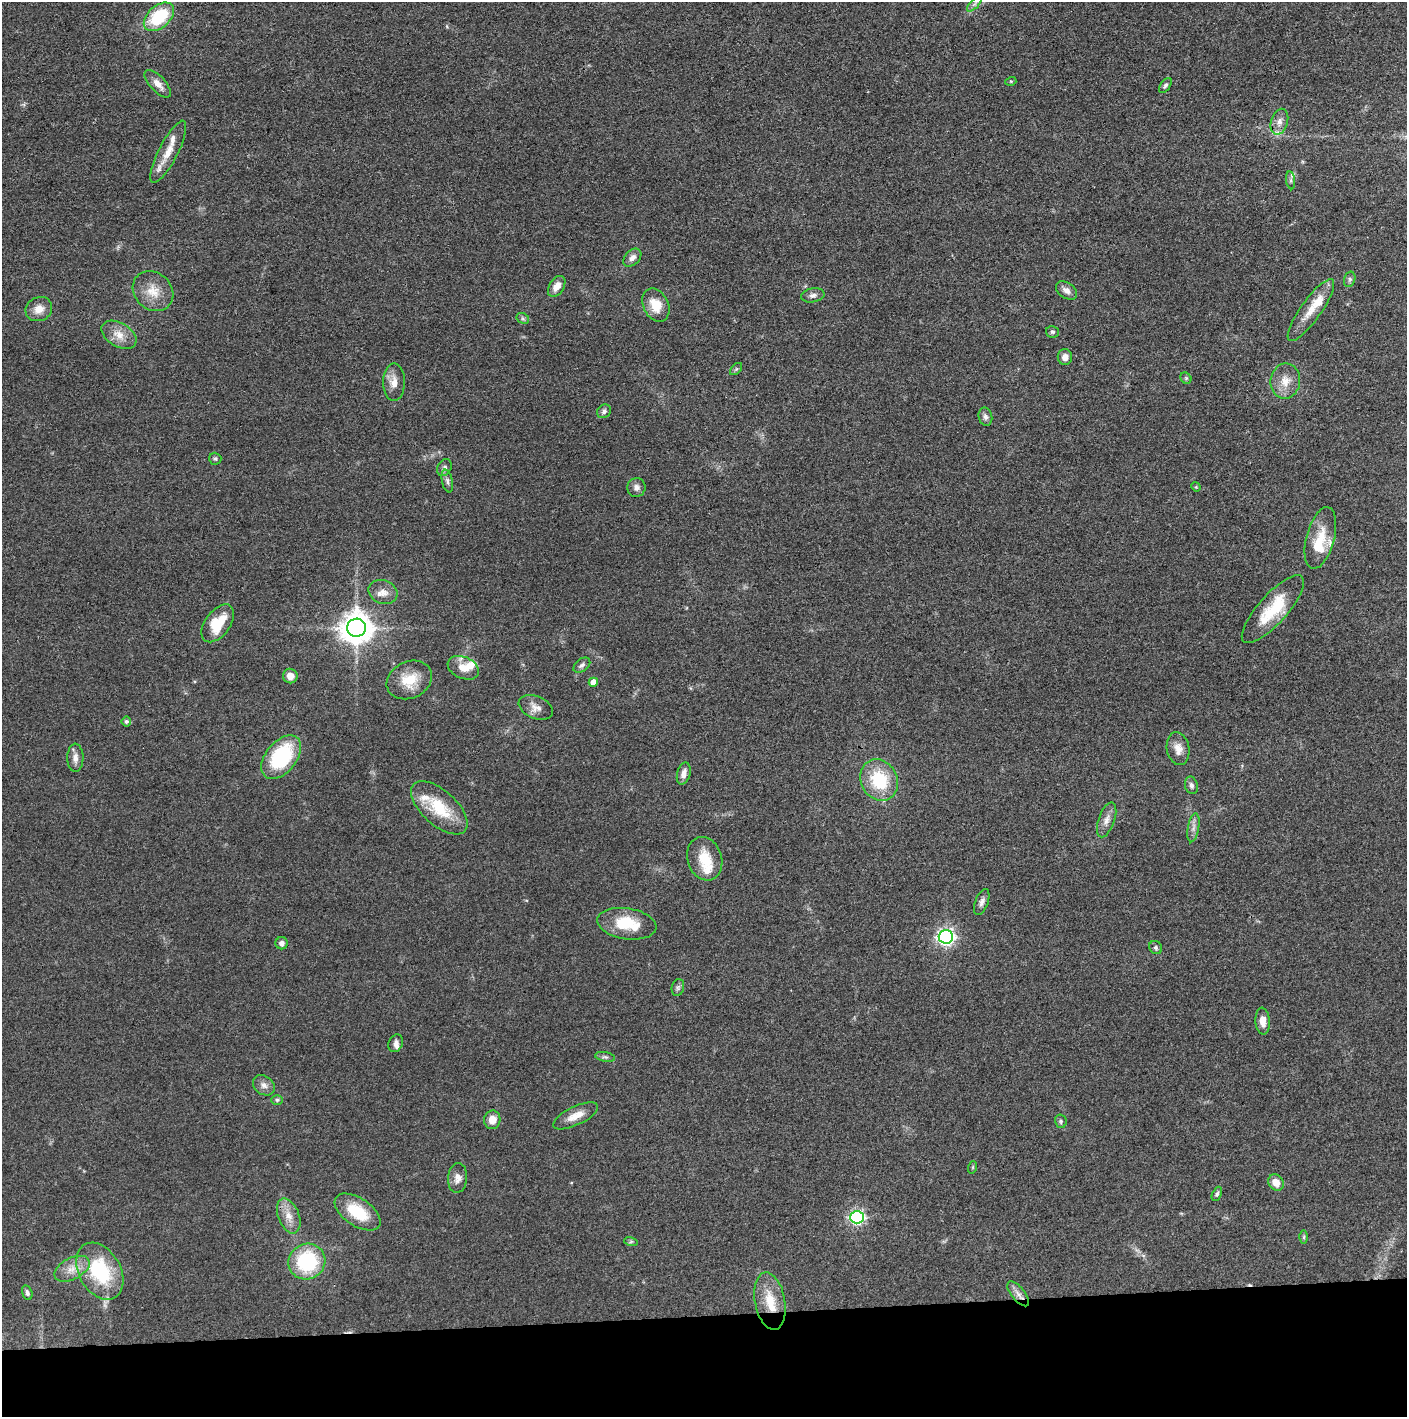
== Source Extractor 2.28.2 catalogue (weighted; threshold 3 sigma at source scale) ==
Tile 8 of 3 x 3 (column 2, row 3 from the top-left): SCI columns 1412-2816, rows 6-1420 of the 4228 x 4255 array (HDU 1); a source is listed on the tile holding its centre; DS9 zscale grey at full resolution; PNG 1409 x 1419 px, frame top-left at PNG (2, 2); each listed source drawn as its Kron ellipse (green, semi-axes under 4 px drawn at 4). Shown black and unused: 7% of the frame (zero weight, under 3 of 4 exposures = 1% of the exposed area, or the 3 px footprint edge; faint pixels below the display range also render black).
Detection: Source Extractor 2.28.2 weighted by HDU 2 'WHT'; one run over the whole footprint, this tile lists its part. Background 0.0512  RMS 0.0064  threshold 0.0289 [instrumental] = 3 sigma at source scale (4.5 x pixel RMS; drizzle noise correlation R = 1.50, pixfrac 1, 0.05/0.05 arcsec/px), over >= 5 px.
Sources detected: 94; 1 cosmic-ray / hot-pixel residue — neither listed nor drawn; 10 inside a brighter listed object's ellipse — not listed separately; the other 83 listed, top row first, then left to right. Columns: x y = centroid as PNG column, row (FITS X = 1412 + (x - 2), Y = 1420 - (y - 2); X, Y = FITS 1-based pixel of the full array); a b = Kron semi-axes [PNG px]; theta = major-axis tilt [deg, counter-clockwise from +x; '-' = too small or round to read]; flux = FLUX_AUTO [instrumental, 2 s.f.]
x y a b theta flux
974 4 9 3 45 1.4
159 17 18 11 41 35
1011 81 5 3 - 0.63
158 84 17 7 -47 5.1
1165 85 8 5 54 1.3
1279 122 13 8 74 4.3
168 152 34 9 63 11
1291 180 9 4 -82 1.5
632 258 10 7 45 3.1
1350 279 8 5 73 1.4
557 286 11 7 57 5.6
153 291 22 18 -43 12
1067 291 12 7 -34 3.8
813 295 12 7 11 2.6
656 305 17 12 -64 12
39 309 14 11 28 6.7
1311 310 37 10 55 12
523 318 7 5 -30 1.1
1052 332 6 5 - 1.3
119 335 19 11 -31 8.2
1065 357 8 7 - 4
736 369 7 4 45 1.1
1186 378 6 5 - 0.95
1285 381 18 15 82 9.2
394 382 18 11 90 6.4
604 411 7 6 - 1.9
985 417 9 6 -77 2.2
215 459 6 6 - 1.2
444 468 9 6 60 2.1
447 481 11 5 -78 2.1
636 487 9 9 - 3
1196 487 5 4 - 0.68
1320 538 32 14 75 16
383 592 15 11 -23 5.8
1273 609 44 14 48 27
218 623 21 12 53 19
356 628 9 9 - 1100
582 665 9 6 38 1.9
463 668 16 11 -23 8.2
290 676 7 7 - 4.3
409 680 23 18 25 16
593 682 4 4 - 5.8
536 707 18 11 -23 5.3
126 721 5 5 - 1.4
1178 749 17 11 -79 6
281 757 25 15 51 52
75 758 14 8 89 4
684 774 11 6 75 4.1
879 780 21 18 -62 30
1191 785 9 6 -76 2
439 808 35 17 -42 27
1107 820 18 8 71 4.9
1193 828 15 5 80 3.3
705 859 22 17 -72 16
982 902 13 6 69 3.1
627 924 30 15 -9 22
946 937 7 6 - 220
282 943 6 6 - 2.6
1156 948 7 6 - 1.3
678 987 8 6 75 1.5
1263 1021 13 7 -86 6.3
396 1043 9 7 63 2.3
605 1057 10 4 -11 1.6
264 1085 12 9 -38 3.6
277 1100 5 5 - 1.1
576 1116 24 9 26 8.3
492 1120 9 8 - 5.7
1061 1121 7 5 -78 1.2
973 1167 6 4 71 0.72
458 1178 15 9 85 4.4
1276 1182 8 7 - 6.8
1217 1194 7 4 66 1.4
358 1212 26 14 -34 22
289 1216 18 10 -69 7.4
857 1217 7 6 - 150
1304 1237 6 4 90 0.94
631 1242 7 4 -17 1
307 1262 19 17 35 48
72 1269 19 10 27 8.5
100 1271 30 21 -60 47
27 1293 7 5 -73 1.7
1018 1294 15 6 -51 3.9
770 1301 29 15 -80 17